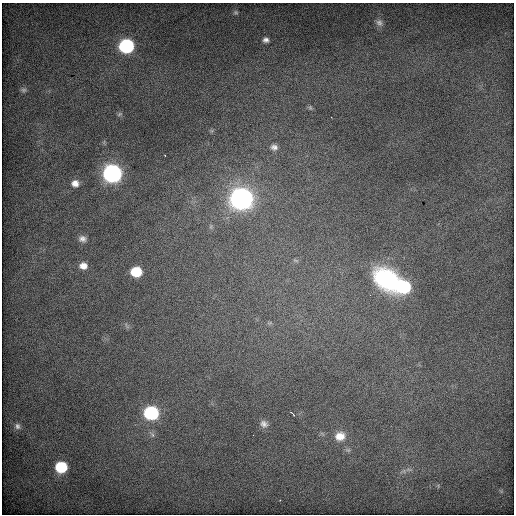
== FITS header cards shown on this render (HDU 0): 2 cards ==
NAXIS1  =                  512 / Axis length
NAXIS2  =                  512 / Axis length

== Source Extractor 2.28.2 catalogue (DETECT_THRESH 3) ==
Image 512 x 512 px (HDU 0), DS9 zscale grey, 1 PNG px = 1 image px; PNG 516 x 516 px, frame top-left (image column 1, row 512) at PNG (2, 3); no overlay
Background 693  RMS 4.2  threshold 12.7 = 3 sigma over >= 5 px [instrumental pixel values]
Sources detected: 27; all 27 listed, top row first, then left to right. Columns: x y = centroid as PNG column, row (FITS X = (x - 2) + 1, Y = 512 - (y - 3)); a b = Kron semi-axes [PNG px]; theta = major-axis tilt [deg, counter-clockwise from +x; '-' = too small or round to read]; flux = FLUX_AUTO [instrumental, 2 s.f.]
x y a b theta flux
236 12 6 5 - 390
379 23 10 8 -62 1400
266 40 5 5 - 960
126 46 9 8 - 54000
24 90 7 5 1 570
310 108 7 5 -69 460
119 114 7 5 22 450
274 147 9 7 -5 1200
112 173 9 8 - 150000
75 183 8 7 - 1900
241 199 10 9 - 280000
211 226 8 4 90 540
82 239 12 9 -16 1700
295 260 8 3 -19 400
83 266 10 8 -3 2700
136 272 8 7 - 13000
387 279 30 22 -40 31000
404 287 10 9 - 27000
127 326 10 3 -58 600
151 413 9 8 - 50000
292 414 5 2 - 400
264 424 10 8 -40 1300
17 426 9 7 -69 1000
152 435 9 5 -54 870
340 436 13 11 15 3800
61 467 8 7 - 20000
409 469 12 6 -10 1200